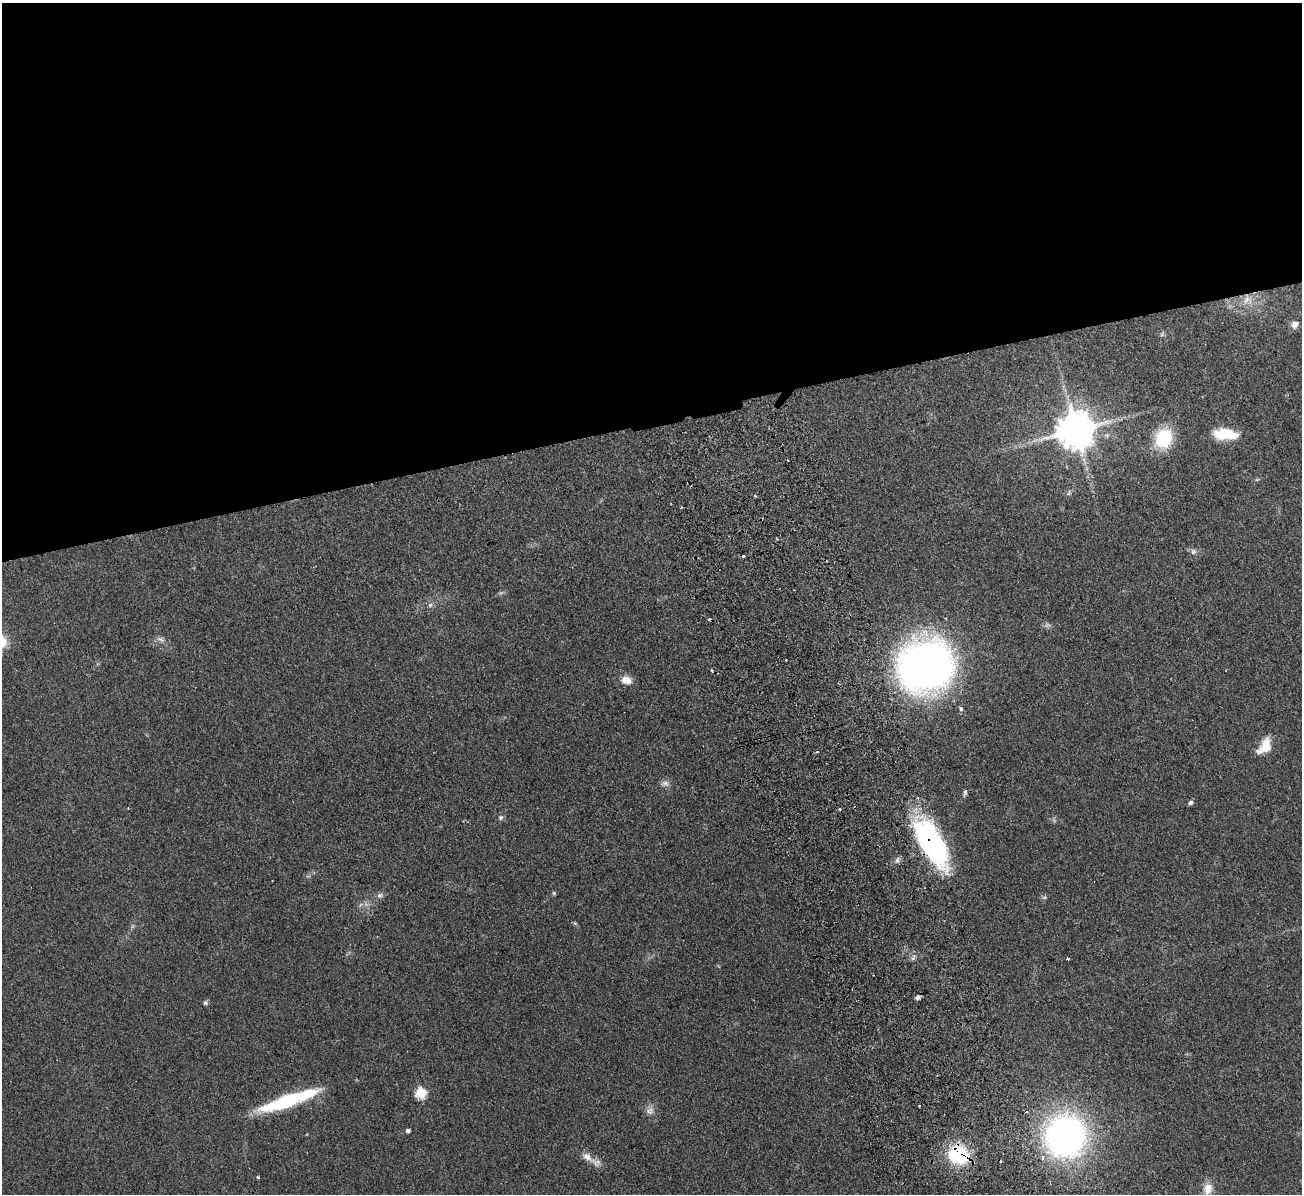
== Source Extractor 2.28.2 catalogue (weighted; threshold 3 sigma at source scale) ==
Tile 2 of 4 x 4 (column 2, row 1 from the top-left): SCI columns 1356-2655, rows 3741-4932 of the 5311 x 5219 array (HDU 1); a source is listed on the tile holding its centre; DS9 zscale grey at full resolution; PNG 1304 x 1196 px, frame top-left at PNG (2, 3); no overlay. Shown black and unused: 35% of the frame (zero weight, under 2 of 3 exposures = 3% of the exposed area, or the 3 px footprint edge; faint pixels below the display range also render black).
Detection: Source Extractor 2.28.2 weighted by HDU 2 'WHT'; one run over the whole footprint, this tile lists its part. Background 0.107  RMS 0.008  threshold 0.036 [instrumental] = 3 sigma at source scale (4.5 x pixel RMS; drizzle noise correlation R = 1.50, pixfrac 1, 0.05/0.05 arcsec/px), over >= 5 px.
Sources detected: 49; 1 too faint to see at this stretch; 3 inside a brighter object's white glare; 5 cosmic-ray / hot-pixel residue — not listed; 1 inside a brighter listed object's ellipse — not listed separately; the other 39 listed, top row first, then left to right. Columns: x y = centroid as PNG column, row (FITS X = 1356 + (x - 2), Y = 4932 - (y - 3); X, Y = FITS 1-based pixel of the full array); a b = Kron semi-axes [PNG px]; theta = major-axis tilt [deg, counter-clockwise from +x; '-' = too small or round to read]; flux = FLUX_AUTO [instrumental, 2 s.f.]
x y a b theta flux
1247 300 14 12 2 9.4
1295 324 10 9 - 4.7
1076 430 11 10 - 2200
1225 434 26 11 -3 26
1163 438 22 18 67 36
788 460 3 2 - 0.58
1257 479 6 4 19 1
1069 493 9 3 76 1.4
682 507 3 2 - 0.88
1193 552 8 8 - 2.5
743 556 3 3 - 1.6
430 605 6 5 - 1.5
161 639 11 5 -42 2.6
925 666 45 39 21 460
626 680 13 9 -13 7.5
961 709 3 3 - 3.5
1266 746 20 12 75 12
665 784 10 8 -14 3.3
965 793 9 5 79 1.7
1191 802 7 5 45 1.9
501 817 6 6 - 1.8
935 851 52 25 -47 90
897 860 9 6 70 2.4
554 893 6 4 -48 0.99
380 895 9 6 16 2.3
1044 897 6 4 -17 1.1
913 958 7 4 19 1.7
1068 959 3 3 - 1.5
917 997 7 5 33 2.2
205 1003 7 6 - 1.5
421 1093 6 6 - 52
287 1101 58 14 19 61
650 1110 11 10 - 4.4
408 1130 4 4 - 2.5
1065 1136 35 33 59 290
958 1154 23 18 -24 50
587 1157 17 9 -38 7.1
258 1177 3 3 - 1.2
1208 1189 16 12 82 8.4
Overlapping masked pixels (flux is a lower limit): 2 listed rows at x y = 935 851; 958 1154